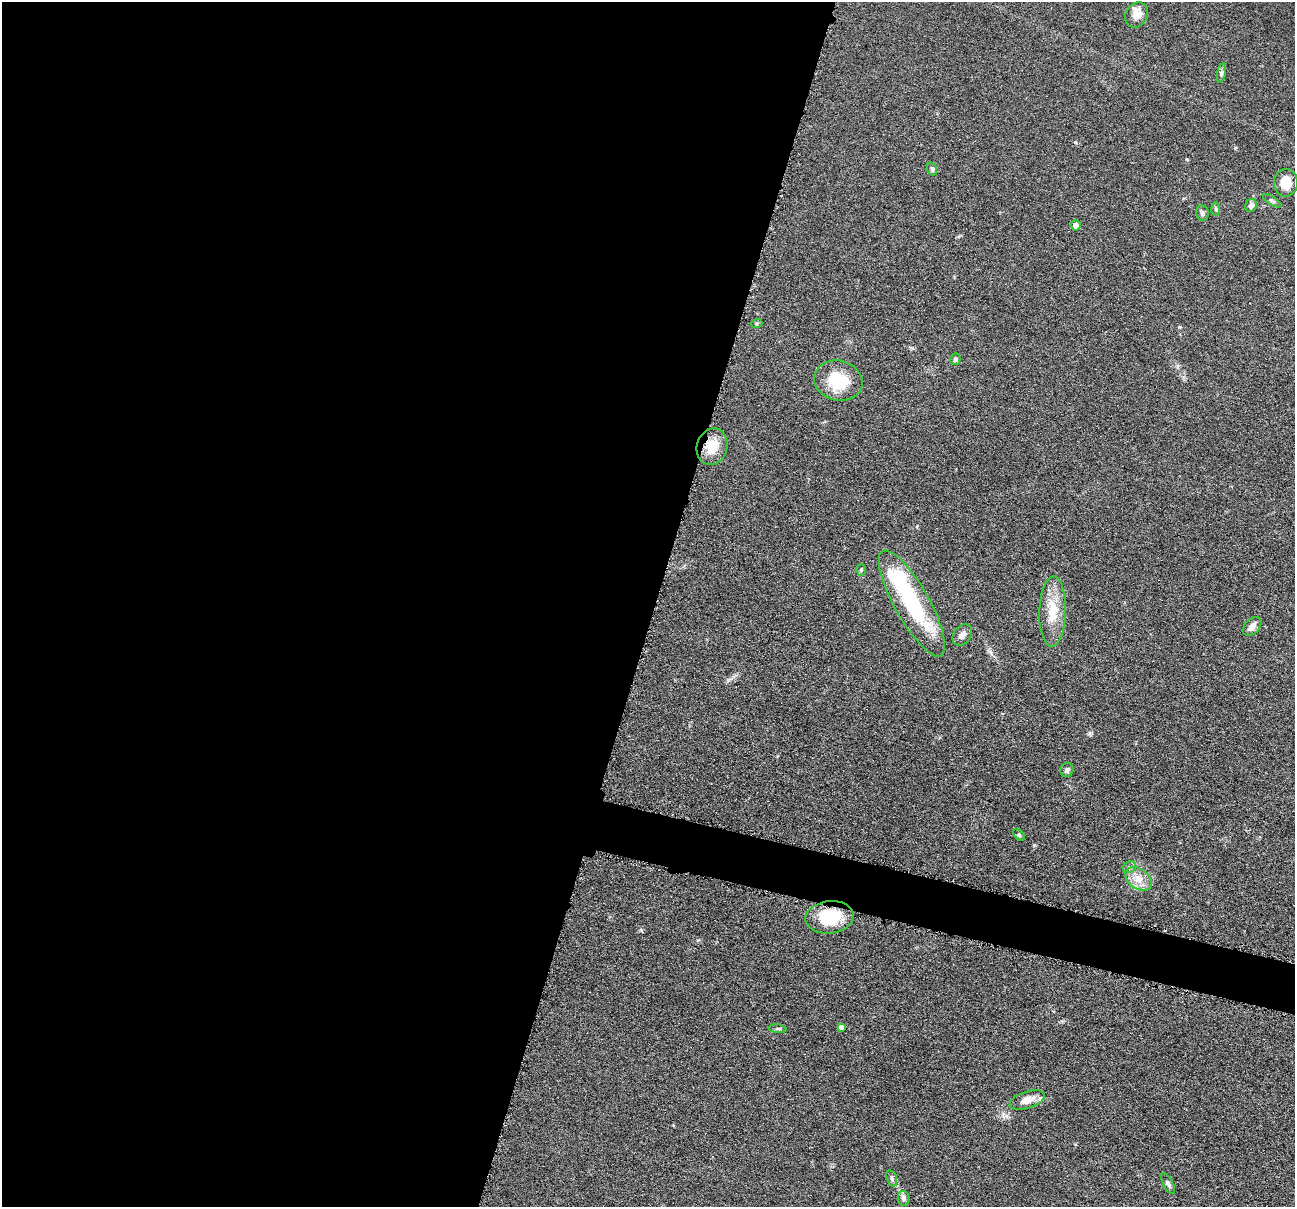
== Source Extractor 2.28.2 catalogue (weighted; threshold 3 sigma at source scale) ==
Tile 5 of 4 x 4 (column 1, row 2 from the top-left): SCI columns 6-1298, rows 2662-3866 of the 5183 x 5197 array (HDU 1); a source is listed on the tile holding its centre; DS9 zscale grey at full resolution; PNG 1297 x 1209 px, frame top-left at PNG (2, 2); each listed source drawn as its Kron ellipse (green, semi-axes under 4 px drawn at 4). Shown black and unused: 53% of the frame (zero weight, under 4 of 8 exposures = <1% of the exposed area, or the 3 px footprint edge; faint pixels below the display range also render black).
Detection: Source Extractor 2.28.2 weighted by HDU 2 'WHT'; one run over the whole footprint, this tile lists its part. Background 0.0365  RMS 0.0036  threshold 0.0148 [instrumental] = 3 sigma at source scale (4.09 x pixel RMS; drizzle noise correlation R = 1.36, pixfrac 0.8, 0.05/0.05 arcsec/px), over >= 5 px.
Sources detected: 31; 2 inside a brighter listed object's ellipse — not listed separately; the other 29 listed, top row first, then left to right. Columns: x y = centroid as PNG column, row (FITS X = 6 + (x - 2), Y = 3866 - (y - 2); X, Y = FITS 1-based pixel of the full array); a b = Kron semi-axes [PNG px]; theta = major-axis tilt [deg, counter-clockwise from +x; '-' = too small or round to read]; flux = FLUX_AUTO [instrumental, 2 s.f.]
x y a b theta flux
1136 15 13 10 60 3.7
1222 73 10 4 79 0.67
932 169 7 5 -72 0.65
1286 183 14 12 89 5
1272 201 10 4 -31 0.72
1251 206 7 5 66 1.2
1216 209 6 4 -89 0.6
1202 213 8 6 -79 0.93
1076 225 5 5 - 2.1
757 323 6 3 20 0.41
955 359 6 5 - 0.78
838 381 24 20 -14 13
712 447 18 15 75 6.4
861 570 6 5 - 0.51
912 603 60 17 -61 35
1053 611 35 13 88 9.1
1252 626 11 7 46 2.3
962 635 12 8 53 1.8
1067 770 7 6 - 0.93
1019 835 7 4 -44 0.53
1129 867 7 5 22 0.86
1138 879 14 10 -35 3.8
829 917 24 16 6 14
841 1027 4 4 - 1.3
777 1029 9 3 -5 0.59
1027 1100 18 8 18 3.4
892 1178 8 5 -72 0.73
1168 1184 11 5 -62 0.94
904 1198 7 5 -81 1.2